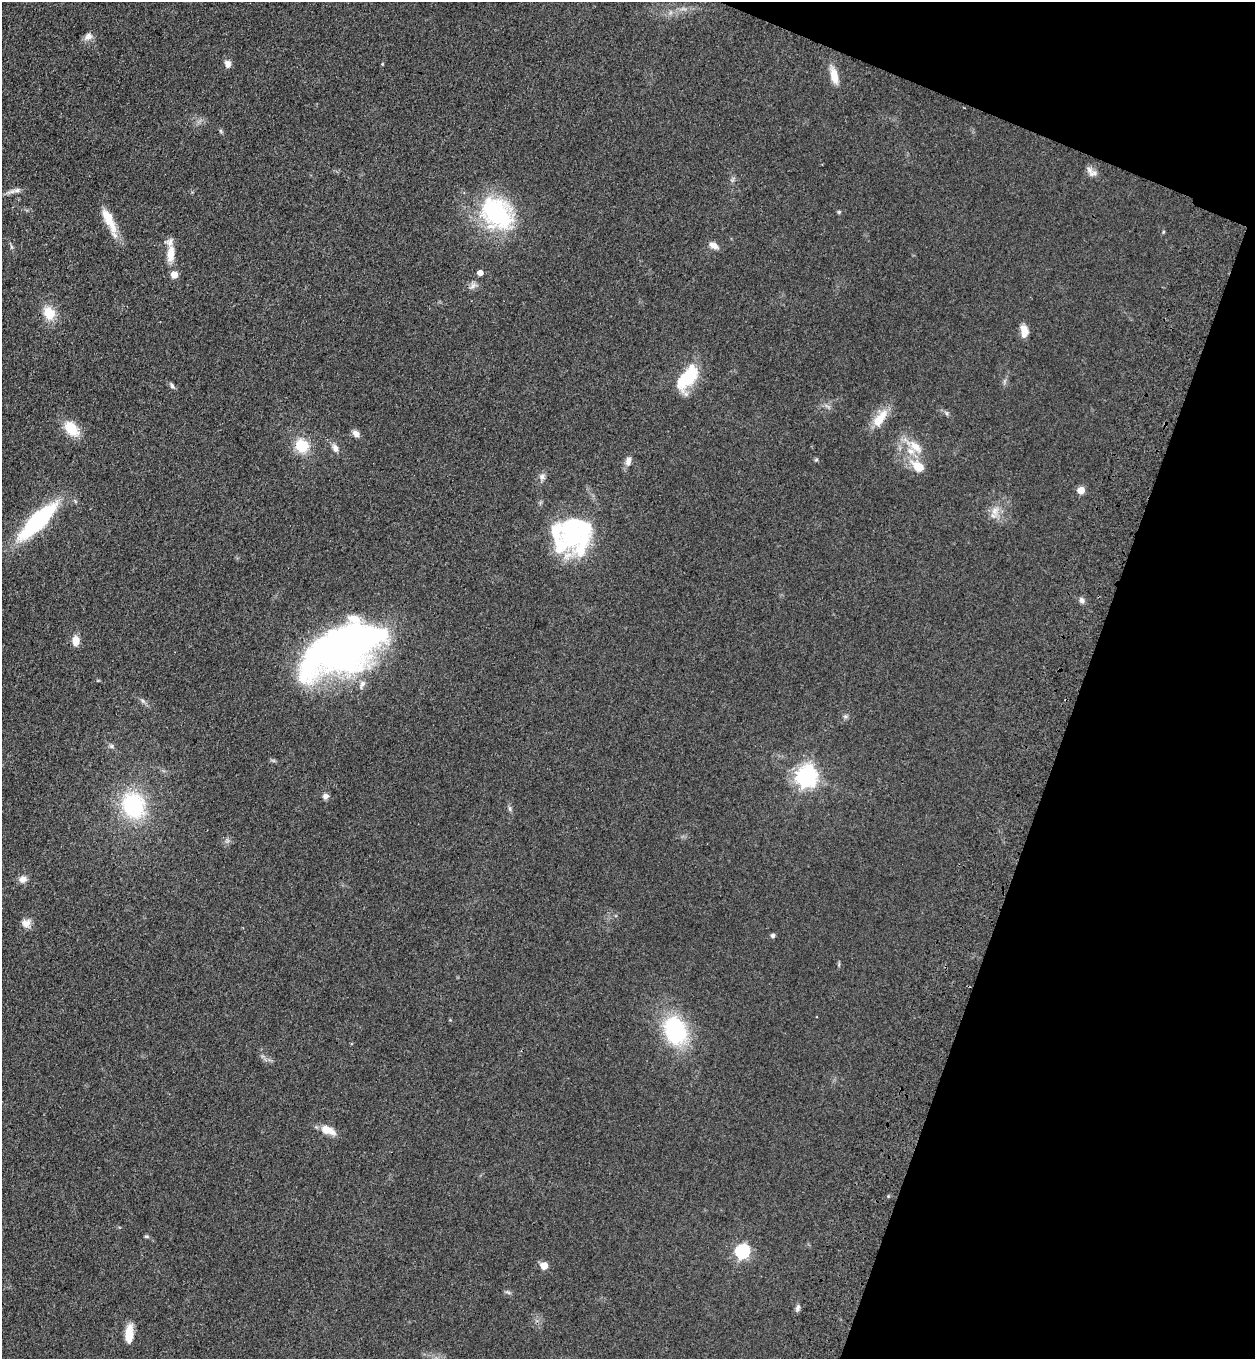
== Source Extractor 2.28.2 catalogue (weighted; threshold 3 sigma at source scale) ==
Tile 8 of 4 x 4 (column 4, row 2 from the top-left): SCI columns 4140-5392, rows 2769-4125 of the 5644 x 5536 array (HDU 1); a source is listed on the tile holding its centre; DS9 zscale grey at full resolution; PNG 1257 x 1361 px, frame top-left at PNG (2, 2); no overlay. Shown black and unused: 18% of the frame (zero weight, under 3 of 4 exposures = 6% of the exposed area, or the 3 px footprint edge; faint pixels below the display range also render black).
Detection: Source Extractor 2.28.2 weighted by HDU 2 'WHT'; one run over the whole footprint, this tile lists its part. Background 0.0772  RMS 0.0071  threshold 0.0318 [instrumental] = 3 sigma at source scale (4.5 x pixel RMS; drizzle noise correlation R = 1.50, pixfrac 1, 0.05/0.05 arcsec/px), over >= 5 px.
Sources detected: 62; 1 inside a brighter object's white glare — not listed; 7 inside a brighter listed object's ellipse — not listed separately; the other 54 listed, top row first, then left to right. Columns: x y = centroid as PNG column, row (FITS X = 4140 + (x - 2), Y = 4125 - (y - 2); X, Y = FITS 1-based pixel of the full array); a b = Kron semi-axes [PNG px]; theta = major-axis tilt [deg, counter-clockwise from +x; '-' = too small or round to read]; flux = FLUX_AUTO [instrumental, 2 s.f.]
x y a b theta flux
88 37 13 8 37 4
228 64 10 8 -78 3.5
834 76 23 9 -76 9.3
221 131 6 4 -71 0.97
1093 173 13 7 9 3.3
17 190 14 6 0 3
839 212 5 4 - 0.89
497 213 39 30 -45 82
109 220 36 10 -65 15
1163 232 5 3 - 0.72
714 245 12 7 -24 4.5
171 254 23 10 85 10
480 273 5 4 - 4.8
174 275 5 5 - 10
473 286 10 6 51 2.7
49 313 14 11 -68 15
1024 331 13 7 -81 7.9
687 377 33 16 52 34
172 386 7 5 -73 1.6
880 419 27 10 52 14
71 429 17 11 -48 19
356 434 9 7 -45 3.6
302 446 18 16 -40 17
916 447 20 10 -43 11
335 448 11 7 -67 3.6
816 460 5 5 - 0.94
628 461 12 7 83 4
918 466 19 12 -38 13
542 477 8 8 - 2.8
1081 490 5 5 - 12
995 511 13 10 72 6.3
38 521 32 10 44 120
574 532 40 21 69 50
1082 600 8 6 -59 2.3
76 641 9 7 -87 7.9
343 649 85 40 26 350
362 684 13 7 68 3.4
845 716 7 5 19 1.5
111 746 6 5 - 1.4
806 776 8 7 - 430
325 796 7 7 - 2.6
133 805 25 21 -70 64
510 809 8 3 -71 1.4
23 879 10 9 - 4.2
26 923 12 11 - 4.9
773 936 5 4 - 2
675 1031 35 25 -70 60
328 1130 19 9 -23 9.5
146 1236 6 4 -18 0.94
742 1251 6 6 - 120
544 1266 5 5 - 13
508 1292 7 4 -19 1.3
798 1308 9 6 71 2.1
130 1333 18 10 -85 9.5